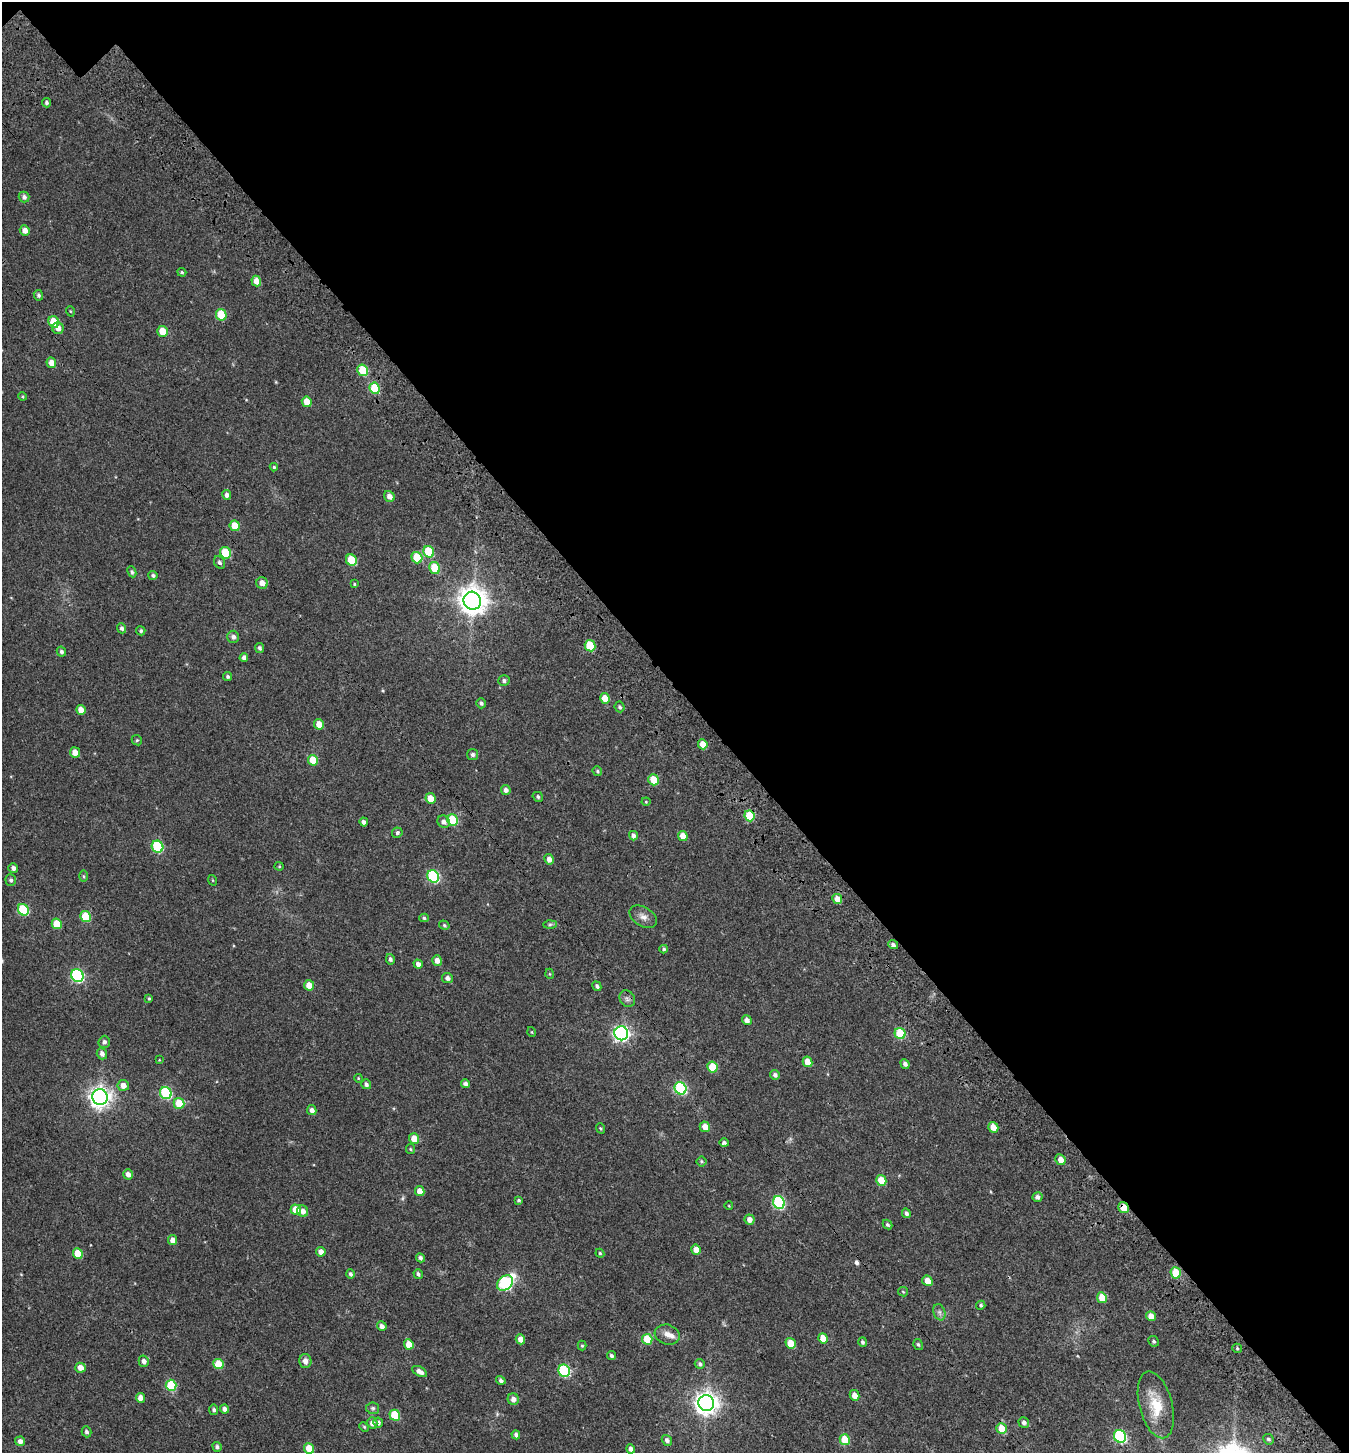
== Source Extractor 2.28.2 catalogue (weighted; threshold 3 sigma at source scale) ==
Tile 2 of 2 x 2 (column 2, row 1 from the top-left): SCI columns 1579-2925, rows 1615-3065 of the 3252 x 3260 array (HDU 1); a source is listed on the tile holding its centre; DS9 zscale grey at full resolution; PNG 1351 x 1455 px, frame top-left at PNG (2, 2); each listed source drawn as its Kron ellipse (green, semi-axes under 4 px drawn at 4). Shown black and unused: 48% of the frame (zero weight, under 3 of 4 exposures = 17% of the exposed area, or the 3 px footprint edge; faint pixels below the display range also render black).
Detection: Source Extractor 2.28.2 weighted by HDU 2 'WHT'; one run over the whole footprint, this tile lists its part. Background 0.0293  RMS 0.0053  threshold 0.0238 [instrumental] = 3 sigma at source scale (4.5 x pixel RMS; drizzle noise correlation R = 1.50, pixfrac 1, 0.0396/0.0396 arcsec/px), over >= 5 px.
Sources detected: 196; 1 cosmic-ray / hot-pixel residue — neither listed nor drawn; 1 inside a brighter listed object's ellipse — not listed separately; the other 194 listed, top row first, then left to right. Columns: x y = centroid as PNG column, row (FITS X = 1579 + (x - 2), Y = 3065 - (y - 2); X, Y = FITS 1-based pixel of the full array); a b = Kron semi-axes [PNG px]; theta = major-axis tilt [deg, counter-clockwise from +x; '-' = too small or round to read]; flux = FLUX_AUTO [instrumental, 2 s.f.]
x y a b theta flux
46 103 4 4 - 1.1
24 197 5 5 - 1.8
25 230 5 5 - 3.3
182 272 4 3 - 0.67
256 281 5 4 - 4.5
38 295 5 4 - 1
70 311 5 3 - 0.47
221 315 6 5 - 15
54 322 6 5 - 15
58 328 6 5 - 2.8
163 331 5 5 - 9.8
51 363 5 5 - 3.7
363 370 6 5 - 16
374 388 6 5 - 18
22 397 4 3 - 0.58
307 402 5 5 - 6.1
274 467 4 4 - 0.67
227 495 5 4 - 1.9
389 496 6 5 - 2.9
235 526 5 5 - 9
429 552 6 5 - 22
225 553 6 5 - 17
417 558 6 5 - 15
351 560 6 5 - 16
219 562 7 5 -57 1.2
435 568 6 5 - 15
132 572 5 4 - 1.1
153 575 4 4 - 1.1
262 583 6 5 - 3.6
354 584 4 3 - 0.62
472 601 9 8 - 650
122 628 5 4 - 1.4
141 631 5 4 - 0.97
233 637 6 6 - 2
590 646 6 5 - 18
260 648 5 4 - 1.1
61 652 5 4 - 1.3
244 658 4 4 - 1.8
228 677 5 4 - 0.91
504 681 6 5 - 1.4
605 698 5 5 - 7.3
481 703 5 4 - 1.1
620 707 5 5 - 1
81 710 5 4 - 4.6
319 724 5 5 - 5.1
137 740 5 5 - 0.68
703 744 5 4 - 6.2
75 752 5 5 - 4.5
472 754 5 5 - 1.3
313 760 5 5 - 10
597 771 5 4 - 0.89
654 780 6 5 - 10
506 790 5 4 - 2.1
538 797 5 4 - 1.1
430 798 5 5 - 6
646 802 4 4 - 0.49
749 816 5 5 - 15
452 820 6 5 - 19
364 822 4 4 - 1.7
444 822 7 6 - 2.3
397 833 5 5 - 1.1
633 836 5 4 - 1.7
683 836 5 4 - 5.8
157 847 6 5 - 36
549 859 5 4 - 2.6
279 866 4 4 - 0.55
13 868 5 5 - 1.9
83 876 6 4 -89 0.62
433 876 6 5 - 45
11 880 5 5 - 1.2
212 880 5 3 - 0.46
837 899 5 4 - 6.5
23 910 6 5 - 29
85 917 5 5 - 16
643 917 15 9 -31 3.6
424 918 5 4 - 0.81
57 924 5 5 - 11
444 925 5 4 - 0.81
550 925 6 4 2 0.9
893 945 5 4 - 1.4
664 949 4 4 - 0.9
390 959 5 4 - 1.3
437 961 5 5 - 3.3
418 964 5 4 - 2.2
550 974 5 3 - 0.47
77 976 6 6 - 71
447 978 5 5 - 2
309 985 5 5 - 5.2
597 986 5 4 - 1.2
149 999 3 3 - 0.65
627 999 9 7 -56 1.9
747 1020 5 4 - 2.5
532 1032 5 3 - 0.39
621 1033 7 6 - 140
900 1033 6 5 - 23
104 1042 6 5 - 1.5
102 1054 6 5 - 2.3
159 1060 4 2 - 0.33
808 1062 5 4 - 7
905 1064 5 4 - 1.8
712 1067 5 5 - 12
775 1075 5 5 - 1.6
358 1078 4 3 - 0.46
366 1084 5 4 - 1.6
466 1084 5 4 - 2
123 1085 6 5 - 3.8
680 1088 6 5 - 48
166 1093 6 5 - 42
100 1097 8 7 - 310
179 1103 5 5 - 12
312 1110 5 4 - 2
705 1127 5 5 - 4.4
993 1127 5 5 - 5.5
600 1128 5 3 - 0.63
414 1139 5 5 - 6.4
724 1143 5 4 - 1.2
410 1149 5 4 - 0.62
1060 1160 5 5 - 3.9
701 1161 5 5 - 0.86
128 1174 5 5 - 2.8
881 1180 5 5 - 11
420 1191 5 4 - 4
1037 1197 5 5 - 1.7
519 1200 4 3 - 0.71
779 1203 6 5 - 52
729 1206 4 3 - 0.36
1123 1208 6 5 - 7.4
296 1210 5 5 - 10
303 1211 6 5 - 3.3
906 1213 5 4 - 1.4
749 1220 5 5 - 3.2
887 1225 5 4 - 0.95
173 1240 5 4 - 3.5
696 1250 5 4 - 4.3
321 1252 5 4 - 3.2
78 1253 5 5 - 9.7
600 1253 4 4 - 0.58
420 1258 4 4 - 1.4
1176 1273 5 5 - 15
350 1274 5 4 - 1.2
418 1274 5 4 - 1.1
927 1281 5 5 - 4.6
505 1283 9 6 43 66
903 1292 5 4 - 0.61
1102 1298 5 5 - 9.4
981 1305 5 4 - 0.86
939 1312 8 6 -73 1.4
1151 1316 5 4 - 4.7
382 1326 5 4 - 2.2
667 1335 13 10 -17 3.8
823 1338 5 5 - 7.7
520 1339 5 4 - 3.8
647 1339 5 5 - 17
1153 1341 5 5 - 0.95
863 1342 5 4 - 1.1
791 1343 5 5 - 8.2
409 1344 5 4 - 7
918 1344 5 4 - 0.91
582 1346 5 4 - 0.61
1237 1348 5 4 - 0.72
611 1356 4 4 - 1
144 1361 5 5 - 2
305 1361 7 6 - 3.1
218 1364 5 5 - 13
700 1364 5 5 - 1.2
80 1368 5 5 - 4
420 1371 8 4 -27 2.8
564 1371 6 5 - 42
501 1380 5 4 - 1.5
171 1385 6 5 - 27
854 1395 5 4 - 4.6
140 1398 5 4 - 3.5
513 1399 6 5 - 2.6
706 1403 8 8 - 430
1156 1405 34 16 -75 16
373 1408 6 6 - 1
224 1409 5 4 - 1.9
214 1410 5 4 - 1
395 1415 5 5 - 17
1024 1422 5 5 - 1.9
372 1423 5 5 - 2.7
378 1423 5 4 - 1.6
364 1427 5 4 - 0.63
1002 1429 6 5 - 9.2
86 1432 5 4 - 1.5
516 1435 4 4 - 1.8
1120 1436 6 6 - 59
1268 1439 6 5 - 0.99
667 1440 5 5 - 1.7
845 1440 5 5 - 15
20 1441 5 4 - 2.4
217 1447 5 4 - 1.3
309 1448 5 4 - 7.7
631 1449 4 4 - 2.6
Overlapping masked pixels (flux is a lower limit): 2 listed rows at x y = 749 816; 1123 1208